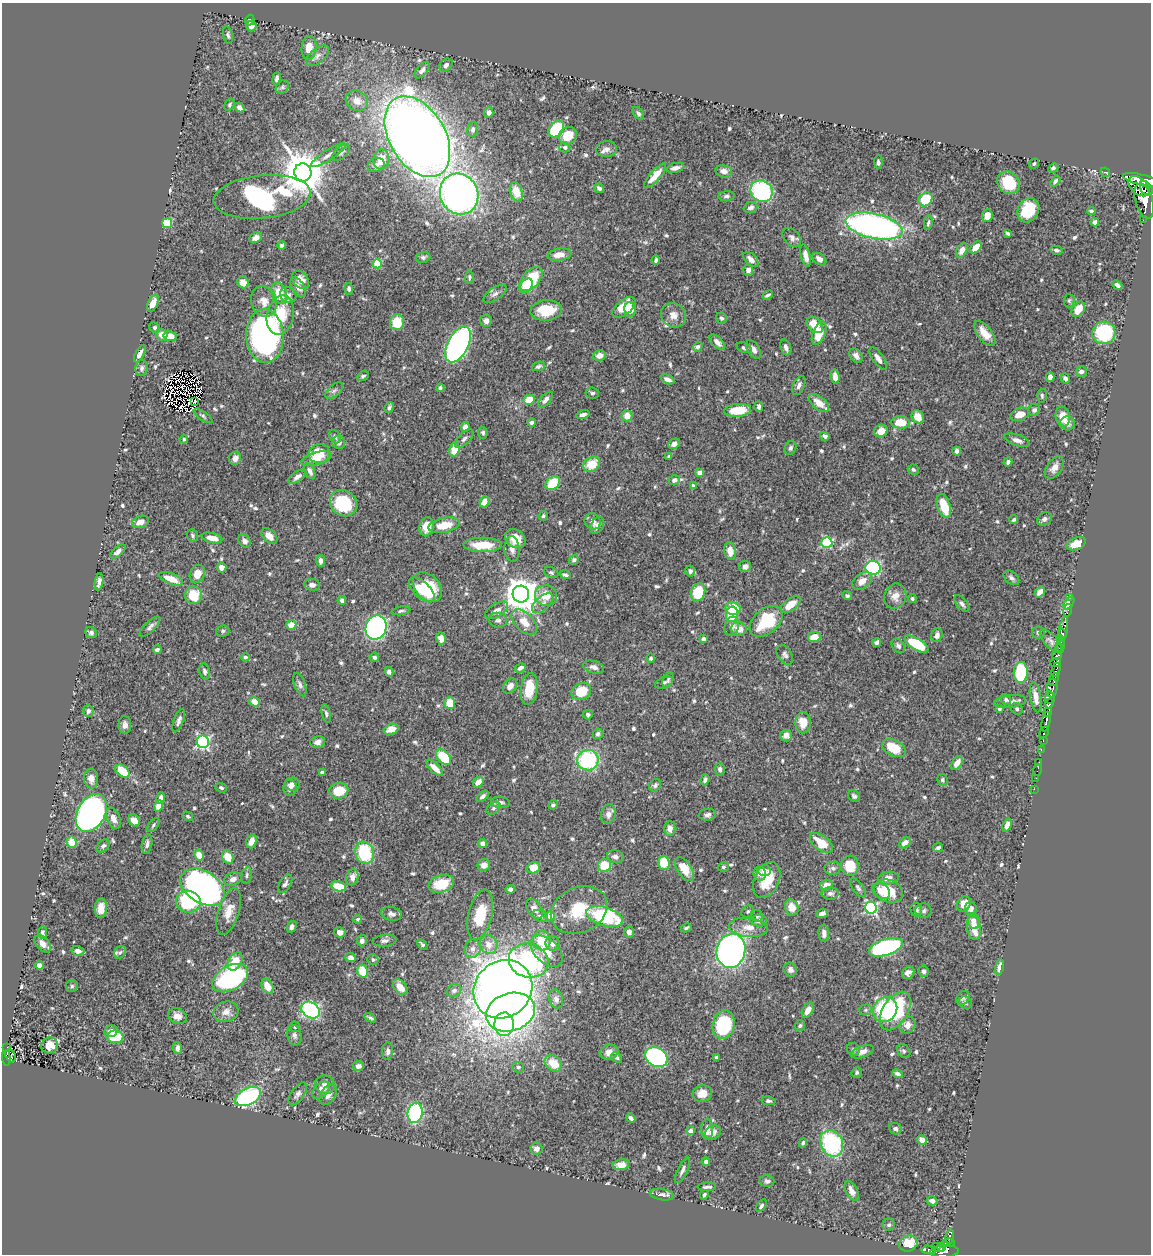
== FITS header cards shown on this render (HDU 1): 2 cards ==
NAXIS1  =                 1149
NAXIS2  =                 1252

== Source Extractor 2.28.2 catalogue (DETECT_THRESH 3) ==
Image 1149 x 1252 px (HDU 1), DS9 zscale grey, 1 PNG px = 1 image px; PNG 1153 x 1256 px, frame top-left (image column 1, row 1252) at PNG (2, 3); each listed source drawn as its Kron ellipse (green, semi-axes under 4 px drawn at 4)
Background 0.475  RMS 0.014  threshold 0.042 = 3 sigma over >= 5 px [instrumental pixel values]
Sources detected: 700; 4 with non-positive FLUX_AUTO (blend fragments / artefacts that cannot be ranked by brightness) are neither listed nor drawn; of the other 696, the 500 brightest by FLUX_AUTO listed and drawn (196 fainter detections omitted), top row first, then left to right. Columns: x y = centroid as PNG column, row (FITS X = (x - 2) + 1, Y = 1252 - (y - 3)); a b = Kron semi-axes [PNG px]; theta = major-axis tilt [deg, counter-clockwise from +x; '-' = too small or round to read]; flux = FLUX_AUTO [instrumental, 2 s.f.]
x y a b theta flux
250 20 5 4 - 2.3
251 26 5 5 - 4.7
228 35 9 4 -77 2.1
309 48 12 7 85 14
317 56 13 7 38 5.2
446 65 7 5 38 3.3
422 70 10 5 49 3.6
277 79 7 4 82 3.1
282 87 7 6 - 2.3
357 101 11 9 -28 10
229 105 6 4 59 1.8
239 108 5 4 - 3.1
489 113 5 4 - 3.7
638 113 7 4 -52 2.4
473 129 8 5 82 3.3
556 129 9 6 52 55
568 136 9 8 - 19
417 137 44 28 -59 1600
565 147 5 5 - 2.6
606 149 10 8 6 4
341 153 10 6 42 3.3
328 155 20 5 33 5.8
381 160 10 8 88 16
878 162 7 4 -85 2.1
1034 163 5 5 - 2
376 165 9 7 25 4.1
675 168 9 4 14 5.5
1053 168 5 4 - 2
724 171 8 6 -10 5.9
303 172 9 8 - 3900
1105 172 5 3 - 4.6
655 176 15 5 49 13
1142 180 19 5 -13 2300
1055 181 6 4 53 2.2
1008 183 12 10 -43 37
1139 186 12 8 -40 2400
599 188 5 4 - 3.2
1146 188 8 5 -56 1200
762 191 11 10 - 100
516 192 10 6 -74 16
459 194 21 19 -63 510
726 196 8 5 5 2.3
262 197 49 21 6 160
925 199 7 6 - 38
1144 201 18 8 -74 3000
751 208 7 5 22 3.8
1028 210 13 10 60 36
1091 211 4 4 - 2.4
987 216 6 5 - 9.3
1143 220 2 2 - 5.9
1095 222 4 4 - 4.2
167 223 5 5 - 47
928 223 7 3 80 1.9
874 226 29 12 -12 340
1008 233 4 3 - 2.1
792 237 11 7 -49 4.4
256 238 6 5 - 4.7
281 245 4 4 - 2.6
976 247 7 4 51 12
962 250 8 5 64 7.4
1056 250 6 4 -12 2.2
559 255 12 6 9 9.8
805 256 11 4 -77 5.7
423 257 7 5 19 2.3
751 259 9 5 -44 5.3
819 259 8 5 -37 5.3
656 260 4 3 - 1.8
377 264 4 4 - 37
748 270 5 5 - 4.3
469 277 7 4 88 1.8
531 279 14 8 49 56
301 280 10 7 -53 8.7
243 282 6 5 - 7.4
1117 285 5 3 - 3.3
526 286 8 5 56 13
298 287 11 6 -57 5.3
349 289 6 4 -83 2.5
279 293 11 7 -70 18
495 294 13 6 34 4.1
288 295 8 7 - 3.6
768 295 5 3 - 1.9
1069 300 7 5 89 1.8
264 301 15 12 -69 9.8
153 303 9 5 64 9
624 307 13 7 38 24
630 309 7 5 -83 7.4
1078 309 8 6 56 17
546 310 16 10 5 25
280 315 20 13 77 30
673 315 13 11 -33 8.4
721 318 6 5 - 1.9
486 321 6 6 - 4.5
397 322 8 7 - 26
815 325 9 6 -46 17
154 327 6 5 - 1.8
819 333 12 6 69 20
985 333 15 7 -53 14
1104 333 11 11 - 84
162 335 6 5 - 8.8
170 336 7 5 -11 12
265 336 27 18 -87 290
717 342 9 5 -46 4.5
458 344 19 10 63 270
698 347 5 4 - 2.7
786 347 8 5 -69 3.9
744 348 8 5 -22 2.2
754 349 10 6 -57 5
140 354 9 3 62 3.6
599 356 6 5 - 6.1
856 356 8 5 -55 4.4
878 358 13 5 -55 4.6
538 366 7 4 21 2.4
142 368 8 6 77 2.5
1081 371 5 5 - 4.1
363 376 6 4 28 1.9
835 377 7 4 -82 6.8
1050 377 5 4 - 4.4
1065 378 5 4 - 3
667 379 7 4 -25 4.4
799 385 10 5 66 4
440 388 4 4 - 2.3
334 390 10 5 41 2.8
592 393 7 5 -7 2.1
1042 396 7 4 -88 2
529 400 6 5 - 16
546 400 10 5 51 4.6
195 401 4 2 - 1.7
819 403 12 6 -40 12
759 407 5 4 - 2.5
389 408 6 4 67 2.4
738 410 13 6 4 29
1034 410 6 5 - 2.6
1020 414 9 6 19 12
583 415 7 3 14 3.4
203 416 11 4 -35 2.1
627 416 6 5 - 10
1063 416 10 7 -78 13
918 417 7 5 -56 12
900 422 9 6 -2 20
532 423 4 4 - 1.9
1067 423 7 7 - 5.1
465 427 5 4 - 6.7
881 431 7 6 - 11
483 433 6 5 - 2
825 436 5 4 - 2.8
335 437 7 5 -54 2.3
184 439 4 4 - 1.9
464 439 12 5 45 2.9
1017 440 13 5 -19 4.7
339 442 7 6 - 3.2
674 444 6 5 - 4.9
790 448 7 5 68 2.6
454 450 7 5 74 17
957 451 4 4 - 3.3
319 454 11 9 9 22
669 457 3 3 - 1.8
235 458 6 6 - 5.1
317 459 15 6 15 10
1008 462 4 4 - 4
592 464 9 7 36 19
1054 468 13 7 56 6.6
913 469 5 5 - 1.8
310 471 8 5 -62 4.4
700 473 4 4 - 9.9
297 477 10 5 33 4.4
674 480 5 5 - 3.6
553 483 8 6 41 29
693 485 4 3 - 1.8
484 502 5 4 - 9.8
343 503 14 12 -39 54
944 506 12 6 -72 25
543 516 5 4 - 1.8
1044 519 8 6 32 2.9
1014 520 4 4 - 1.8
593 521 8 7 - 3.9
141 522 9 6 18 7.1
444 525 16 7 11 18
597 525 9 6 57 4.7
427 527 9 7 77 11
192 535 6 5 - 1.8
269 536 9 6 -44 7.6
212 538 10 5 -12 10
515 539 11 8 -34 15
245 541 7 5 -54 4.6
827 543 5 5 - 83
1076 544 10 6 23 13
483 545 19 7 0 25
512 549 12 7 -86 5.6
730 551 9 5 -80 10
118 552 9 4 40 3.8
574 560 5 4 - 3
320 561 6 4 -83 3.8
745 566 6 5 - 3.8
222 568 5 4 - 9.1
873 568 7 7 - 110
690 571 5 5 - 3.2
551 572 7 5 -21 2.2
197 574 9 7 65 11
565 575 5 3 - 1.9
1011 578 9 6 -40 3
171 579 13 5 -21 15
862 581 11 7 37 9.3
99 582 8 4 81 4.1
312 585 8 6 -7 3.9
427 587 17 12 -48 44
422 590 16 8 -43 25
698 592 9 7 70 34
1040 592 6 4 52 7.6
521 594 8 8 - 2000
193 595 9 8 - 28
546 595 11 10 - 17
847 596 4 4 - 1.9
895 596 13 11 69 8.5
1070 597 2 2 - 8.9
912 599 4 4 - 1.9
342 600 4 4 - 2.5
543 603 13 7 40 5.5
1069 603 7 3 53 31
962 604 10 5 -51 3
791 605 11 6 36 15
733 609 8 6 -12 34
496 610 13 6 32 6.1
1068 610 6 3 76 42
401 611 9 4 9 2
732 614 8 6 82 34
498 620 9 7 -12 3.4
766 621 19 12 40 51
524 622 15 9 -44 14
291 625 5 4 - 12
732 626 10 7 74 5.1
150 627 13 5 45 3.3
376 627 12 10 67 240
739 629 8 6 -5 9.1
1064 629 12 4 81 410
223 631 6 5 - 1.9
91 633 6 5 - 2.8
1038 633 6 6 - 2.9
1062 634 5 4 - 740
937 635 7 5 72 4.1
814 637 7 5 10 11
441 639 6 5 - 6
704 639 4 4 - 3.2
1051 641 15 6 -47 3.9
877 642 5 4 - 3.2
916 644 13 6 -31 43
1061 644 8 3 87 650
898 646 8 5 -53 2.6
157 649 4 3 - 2.3
1060 649 5 3 - 240
785 655 11 7 -58 3
1057 655 5 3 - 51
245 657 4 3 - 2.1
374 657 5 4 - 3
651 658 5 4 - 1.7
1056 663 5 4 - 180
594 667 10 6 -15 4.8
520 668 6 4 29 3.7
1056 670 7 3 76 210
205 671 8 5 -79 3.1
389 672 5 4 - 3
1021 672 11 7 87 55
1054 679 7 4 68 350
668 680 8 5 69 2.1
664 683 9 5 23 2.3
300 685 12 5 -70 3
510 686 8 6 49 4.9
1052 688 9 5 86 250
529 689 16 8 82 26
581 692 10 8 27 30
1036 697 15 5 -81 7.1
1050 697 6 5 - 1100
1006 699 6 5 - 2.4
1010 701 16 6 7 4.8
254 702 6 4 -37 8.6
450 703 6 5 - 28
1049 704 5 3 - 430
999 709 3 3 - 1.9
1017 709 6 5 - 2.1
88 711 5 5 - 2.9
1048 712 5 3 - 410
326 713 9 4 -77 2
588 715 5 4 - 2.5
179 721 12 5 69 3.6
1046 722 10 3 79 890
803 723 10 7 89 15
125 725 9 6 -89 4.8
391 729 8 5 21 7.5
1044 732 6 3 65 82
598 734 5 5 - 2.2
786 735 6 6 - 4.4
1043 740 3 2 - 110
203 742 6 6 - 180
318 742 8 5 13 4.4
894 748 12 8 -28 25
1041 749 3 2 - 23
443 757 9 6 -49 39
588 760 10 10 - 86
1039 762 3 2 - 4
957 763 7 4 55 6.9
435 768 11 4 -43 8.4
720 769 6 5 - 3.6
1037 770 6 2 72 9.4
122 771 8 5 -38 27
322 772 4 3 - 1.9
1036 778 2 2 - 3.8
91 779 10 7 -86 5.8
705 780 6 4 73 2.7
942 780 6 5 - 1.8
478 782 6 4 51 9.2
292 784 7 6 - 4.1
655 785 7 5 52 2
221 788 6 4 -20 1.9
290 788 8 7 - 3.8
1034 789 2 2 - 7.4
339 791 9 8 - 24
483 796 7 4 40 3
854 796 7 5 -44 2.2
161 798 6 4 77 4.3
500 802 9 5 -7 3.3
553 805 5 4 - 2.4
159 806 5 4 - 10
493 808 8 5 39 2.3
91 813 20 13 60 380
608 814 10 7 79 5
707 815 8 6 8 3.1
188 816 5 4 - 1.9
113 818 11 6 -67 6.5
134 820 6 5 - 9
153 825 8 4 54 1.9
1007 825 7 4 69 6.4
670 829 7 5 90 6.2
251 841 7 5 71 8.2
72 842 6 5 - 16
483 843 4 4 - 6.5
821 843 13 7 -39 19
905 843 6 4 41 7.4
147 844 10 5 79 3.8
103 846 7 5 44 2.6
938 848 5 4 - 1.9
364 853 11 9 -72 57
199 855 5 5 - 9.5
228 857 7 5 -65 14
615 857 8 6 -13 4.4
664 863 7 5 -89 23
484 865 6 6 - 6.1
604 866 6 6 - 23
850 866 10 9 - 25
723 867 5 5 - 1.9
533 868 7 5 20 16
833 868 8 6 8 2.9
684 869 13 7 -58 17
764 870 6 5 - 5
760 874 7 6 - 4.4
247 875 8 5 79 2.1
352 877 8 6 77 5.7
888 878 10 6 8 6.4
233 879 9 6 25 5.3
767 880 19 12 65 26
285 884 10 5 58 3.2
441 884 13 8 17 27
826 885 6 5 - 7.7
338 886 7 5 -12 18
202 887 24 16 -32 500
858 888 11 5 -53 2.8
510 889 4 4 - 3.8
881 891 10 7 -37 8.5
888 891 15 11 -20 28
830 893 8 6 -1 4
188 902 12 11 - 65
964 904 8 6 54 9.8
792 907 8 6 -70 10
101 908 10 6 87 10
871 908 6 5 - 130
971 908 7 6 - 5.3
534 909 11 7 -57 6.7
579 910 29 22 24 39
916 910 7 5 -78 3.5
229 911 24 10 72 13
748 911 7 5 40 2.1
924 911 8 7 - 2.6
391 914 10 7 -12 3.5
822 914 6 4 24 4
480 915 25 12 77 28
540 916 8 5 -19 2.5
550 916 4 4 - 15
757 916 6 5 - 2.1
605 917 19 9 -17 83
358 919 4 4 - 1.9
759 921 8 5 -2 4.4
974 921 7 6 - 5.8
292 927 6 4 74 3.4
748 927 20 9 -5 12
686 928 5 3 - 1.8
974 928 12 6 -81 17
340 932 6 5 - 4.5
629 932 5 5 - 5.2
42 933 6 4 -85 2.6
824 933 8 5 -86 5
542 940 10 9 - 24
362 941 6 5 - 3.7
385 941 12 6 5 3.5
552 943 7 7 - 5.1
43 944 10 6 -50 7.3
422 944 6 3 -44 1.8
489 945 9 8 - 8.5
886 947 17 8 18 160
473 949 9 7 72 4.4
78 951 6 5 - 4.8
547 951 19 11 -44 16
731 951 17 14 74 350
120 952 7 5 49 2
351 958 5 4 - 4.8
373 960 5 5 - 1.8
529 961 20 17 -15 170
235 962 10 6 60 21
39 965 5 4 - 4.5
999 967 7 3 76 6.4
790 970 7 6 - 4.4
363 971 6 5 - 24
924 971 6 5 - 2.4
908 973 7 5 44 4.7
230 978 19 12 29 150
72 986 6 5 - 1.8
267 986 7 5 -61 13
400 987 9 5 -50 10
503 989 31 28 43 1200
454 990 7 6 - 3.2
963 998 7 6 - 2.4
556 999 9 7 -74 4.7
965 1003 7 6 - 2.6
311 1010 10 7 -34 140
808 1010 8 5 61 8
866 1010 6 5 - 1.9
885 1010 13 11 50 72
895 1011 21 12 58 81
226 1012 12 10 15 7.5
510 1012 25 19 16 480
177 1016 9 7 -26 6.9
370 1018 6 2 -28 1.9
504 1024 12 10 88 71
724 1025 14 11 76 80
908 1025 9 7 58 6.8
800 1026 5 5 - 1.7
295 1027 5 5 - 1.7
111 1031 6 5 - 5
294 1035 10 7 -78 3.5
115 1037 8 6 0 38
50 1045 8 8 - 11
7 1047 4 2 - 7.5
178 1048 6 4 -86 4.2
853 1049 7 6 - 1.8
388 1051 9 5 86 3.2
904 1051 7 6 - 2.1
609 1052 9 7 18 6.7
862 1052 12 5 20 6
11 1056 7 5 -67 78
617 1057 6 4 -42 2.3
656 1057 12 9 -32 180
716 1057 4 3 - 1.7
6 1058 7 4 -86 77
553 1063 9 7 -38 19
358 1066 5 5 - 5.2
518 1067 6 5 - 2.3
857 1073 5 5 - 2.1
898 1074 5 4 - 3
325 1085 10 9 - 4.8
321 1090 10 7 43 7.2
702 1093 9 8 - 9.9
298 1094 13 6 55 4
328 1094 11 7 57 6.3
248 1097 14 8 27 130
768 1101 7 4 -10 2
415 1113 10 7 78 89
631 1118 5 3 - 2.7
707 1129 10 6 -89 6
895 1129 6 5 - 2.6
690 1131 4 4 - 5.7
713 1133 8 6 33 5.6
922 1140 5 4 - 8.1
803 1143 4 3 - 1.7
832 1143 13 11 -64 100
536 1149 6 6 - 3.8
706 1162 4 4 - 2.6
621 1165 8 5 10 8.3
682 1170 14 5 64 4
767 1181 7 5 -14 2.6
707 1187 9 3 1 2.5
852 1191 11 5 -63 6.2
662 1195 12 5 -9 4.1
704 1195 5 4 - 2.3
932 1201 5 4 - 3.8
761 1206 7 4 57 1.9
889 1225 6 6 - 2.1
950 1236 7 3 81 170
948 1243 6 3 11 91
908 1244 9 8 - 18
941 1247 4 3 - 110
937 1248 6 3 -24 140
929 1250 7 4 -4 62
944 1251 14 6 3 610
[196 fainter detections neither listed nor drawn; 4 non-positive-flux detections neither listed nor drawn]